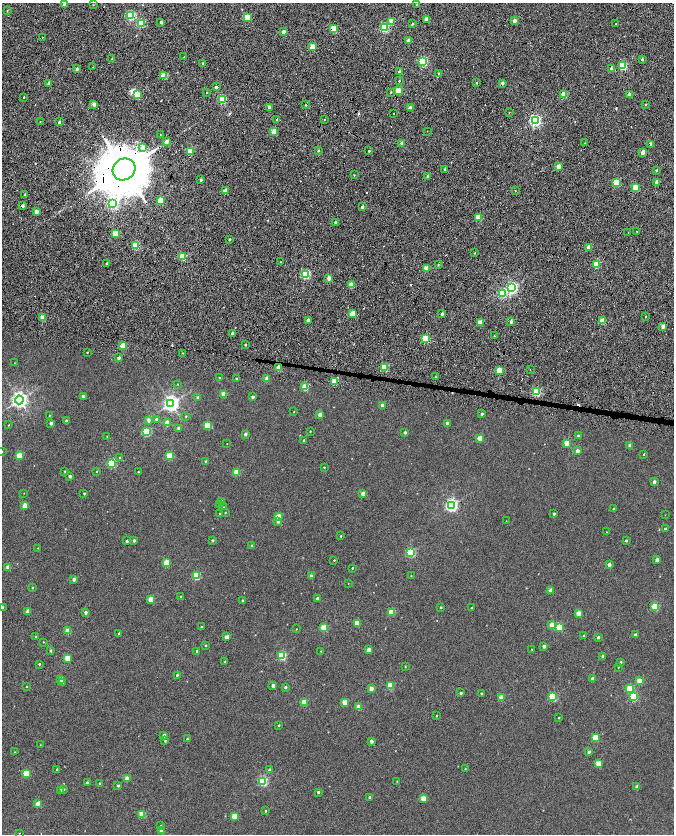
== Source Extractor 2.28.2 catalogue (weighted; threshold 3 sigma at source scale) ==
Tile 7 of 4 x 4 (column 3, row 2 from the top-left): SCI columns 2692-4034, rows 3612-5275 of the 5378 x 7161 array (HDU 1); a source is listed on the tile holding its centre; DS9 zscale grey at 2 x 2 block average (1 PNG px = mean of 2 x 2 image px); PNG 676 x 836 px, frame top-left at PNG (2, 3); each listed source drawn as its Kron ellipse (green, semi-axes under 4 px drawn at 4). Shown black and unused: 3% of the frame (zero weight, under 7 of 14 exposures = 4% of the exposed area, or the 3 px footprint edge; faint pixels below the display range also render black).
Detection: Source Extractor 2.28.2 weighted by HDU 2 'WHT'; one run over the whole footprint, this tile lists its part. Background -0.013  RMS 0.0053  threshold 0.0217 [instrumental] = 3 sigma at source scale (4.09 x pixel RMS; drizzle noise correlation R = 1.36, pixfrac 0.8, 0.0396/0.0396 arcsec/px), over >= 5 px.
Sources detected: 339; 1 inside a brighter object's white glare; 21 cosmic-ray / hot-pixel residue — neither listed nor drawn; the other 317 listed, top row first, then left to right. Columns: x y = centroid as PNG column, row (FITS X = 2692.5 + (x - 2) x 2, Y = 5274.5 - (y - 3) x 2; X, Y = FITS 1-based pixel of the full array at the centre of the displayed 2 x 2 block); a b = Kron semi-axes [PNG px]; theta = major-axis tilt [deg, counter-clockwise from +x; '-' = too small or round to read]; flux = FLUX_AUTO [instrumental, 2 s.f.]
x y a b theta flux
64 4 2 2 - 2.9
93 5 2 2 - 0.46
417 5 2 2 - 0.59
7 10 3 2 - 0.58
131 16 3 3 - 85
247 17 3 2 - 30
427 19 2 2 - 15
514 21 2 2 - 7.7
161 22 2 2 - 2.5
392 22 3 2 - 24
141 23 3 3 - 57
412 24 3 2 - 1.1
616 24 2 2 - 0.86
384 28 3 3 - 74
334 29 3 3 - 28
283 32 2 2 - 8.8
42 37 2 2 - 0.4
408 41 2 2 - 8.4
312 47 2 2 - 17
184 57 2 2 - 0.47
112 59 2 2 - 0.79
642 59 3 2 - 1.6
423 61 3 3 - 91
202 63 3 2 - 0.82
623 66 3 3 - 60
93 67 2 2 - 2.3
77 69 3 2 - 2.3
611 69 2 2 - 3.3
399 72 2 2 - 1.7
439 74 3 2 - 0.94
164 76 3 3 - 30
399 81 2 2 - 0.99
49 83 2 2 - 7.7
477 83 2 2 - 0.82
502 83 3 2 - 3.2
216 87 2 2 - 3.3
398 91 3 2 - 26
207 92 2 2 - 0.65
391 92 3 2 - 0.65
564 94 3 2 - 28
137 95 3 3 - 44
629 95 2 2 - 11
24 97 2 2 - 0.68
222 99 3 3 - 66
94 104 2 2 - 7.8
306 105 2 2 - 0.75
645 105 2 2 - 0.78
269 107 3 2 - 3.2
410 108 2 2 - 9.4
509 113 2 2 - 0.42
394 114 2 2 - 0.91
324 119 2 2 - 0.45
277 120 3 2 - 1
535 121 3 3 - 200
40 122 2 2 - 0.4
59 122 2 2 - 2.1
427 131 2 2 - 0.92
273 132 3 2 - 14
160 135 2 2 - 0.58
166 142 2 2 - 9.6
402 143 2 2 - 7.3
585 143 2 2 - 0.45
650 144 2 2 - 6.6
143 147 3 3 - 6.1
318 150 2 2 - 1.3
190 151 3 3 - 29
369 151 2 2 - 1.3
643 152 2 2 - 12
558 166 2 2 - 13
124 169 12 10 35 7800
445 169 3 2 - 1.5
656 170 3 2 - 1.4
354 175 2 2 - 0.53
427 176 3 2 - 1.2
201 180 2 2 - 2.1
616 182 3 3 - 48
657 182 2 2 - 9.1
635 187 2 2 - 21
515 190 2 2 - 0.47
225 191 2 2 - 10
25 195 3 2 - 0.84
160 200 3 2 - 26
112 203 3 3 - 86
23 206 2 2 - 3.8
362 207 2 2 - 3.1
36 212 2 2 - 10
478 217 3 2 - 32
335 222 2 2 - 2.3
637 231 2 2 - 0.54
628 232 2 2 - 0.83
116 234 3 3 - 30
229 239 3 2 - 0.99
136 245 3 3 - 45
589 248 2 2 - 11
474 253 2 2 - 0.72
183 257 3 3 - 44
281 262 2 2 - 0.55
107 263 2 2 - 0.69
438 265 2 2 - 0.81
596 265 3 2 - 24
426 268 2 2 - 18
306 274 3 3 - 85
329 278 2 2 - 7.8
351 285 2 2 - 15
512 288 3 3 - 170
502 293 3 3 - 67
352 314 3 2 - 24
442 314 2 2 - 3.1
646 317 2 2 - 0.73
43 318 2 2 - 14
308 320 2 2 - 9.1
603 321 3 2 - 26
480 322 2 2 - 16
511 322 2 2 - 2.4
663 326 2 2 - 9.2
232 334 2 2 - 4.8
494 336 2 2 - 0.68
425 339 3 3 - 47
245 345 2 2 - 1.1
123 346 3 3 - 23
87 352 2 2 - 0.67
183 353 2 2 - 0.56
119 358 2 2 - 4.5
14 363 2 2 - 0.28
384 367 3 3 - 54
278 368 2 2 - 13
530 369 2 2 - 1
499 371 3 2 - 25
435 377 2 2 - 0.61
219 378 2 2 - 1.1
236 379 2 2 - 0.94
267 379 2 2 - 7.3
334 381 3 3 - 26
177 384 2 2 - 0.37
305 387 3 3 - 28
536 392 3 3 - 67
224 394 3 2 - 18
83 396 2 2 - 3.8
253 397 2 2 - 2.8
198 398 2 2 - 4
19 400 4 4 - 390
171 403 4 4 - 340
382 405 2 2 - 5.1
294 412 2 2 - 0.44
320 414 2 2 - 7.4
482 414 2 2 - 2
49 416 3 2 - 0.54
186 416 3 2 - 0.71
156 419 3 2 - 2.5
149 420 3 3 - 3.3
66 421 2 2 - 2.2
51 423 2 2 - 3.5
167 423 2 2 - 13
447 423 2 2 - 4.2
9 425 2 2 - 0.48
207 425 3 3 - 34
179 428 2 2 - 3.4
310 431 2 2 - 0.59
146 432 3 3 - 60
405 432 2 2 - 2.3
245 434 2 2 - 3.7
578 436 2 2 - 1.5
107 437 3 2 - 0.59
480 438 3 2 - 14
304 440 2 2 - 1.8
567 443 3 3 - 24
227 444 2 2 - 0.31
630 445 2 2 - 7.2
577 451 2 2 - 8.4
2 452 2 2 - 0.51
644 454 3 2 - 0.9
19 456 3 3 - 28
169 456 3 3 - 34
120 457 3 3 - 0.81
205 461 2 2 - 0.83
112 463 3 3 - 63
324 467 2 2 - 0.56
65 471 2 2 - 0.93
96 471 2 2 - 0.42
138 472 2 2 - 0.47
237 472 3 3 - 21
70 476 2 2 - 2.9
654 482 2 2 - 4.2
24 493 2 2 - 0.34
84 494 2 2 - 0.92
363 494 2 2 - 7.9
221 501 2 2 - 2.7
25 505 3 2 - 13
219 505 2 2 - 0.65
451 505 4 4 - 190
224 507 2 2 - 0.37
613 509 2 2 - 0.62
225 513 2 2 - 0.42
220 514 2 2 - 0.87
554 514 2 2 - 2.4
665 515 2 2 - 0.28
278 517 3 3 - 24
278 521 3 3 - 3.4
506 521 2 2 - 0.27
665 529 2 2 - 1.5
607 532 2 2 - 0.28
341 536 2 2 - 0.89
134 540 2 2 - 2.4
213 540 2 2 - 1.8
127 541 2 2 - 2
626 541 3 3 - 1.2
252 545 3 2 - 0.57
38 548 3 2 - 0.48
410 552 3 3 - 85
334 560 2 2 - 0.74
657 560 2 2 - 7.4
166 563 3 3 - 24
609 565 2 2 - 6.4
8 567 2 2 - 11
352 568 2 2 - 0.9
196 576 3 3 - 50
311 576 2 2 - 3
411 576 2 2 - 0.38
74 579 2 2 - 4.7
348 584 2 2 - 0.3
32 588 3 2 - 0.71
551 590 2 2 - 10
180 596 3 2 - 0.55
317 598 2 2 - 3
151 599 3 3 - 20
242 600 2 2 - 0.97
655 606 3 3 - 40
2 607 2 2 - 2
441 607 2 2 - 1
472 608 2 2 - 0.7
28 611 3 2 - 13
86 612 3 2 - 3.6
392 612 3 3 - 27
578 613 2 2 - 14
357 623 3 3 - 20
551 625 3 2 - 11
201 627 2 2 - 0.67
559 627 3 3 - 37
324 628 3 3 - 36
296 629 2 2 - 0.41
68 631 3 2 - 17
119 633 2 2 - 2.8
635 635 2 2 - 3.3
584 636 2 2 - 1.8
36 637 2 2 - 1.1
227 637 3 2 - 10
598 637 2 2 - 3
43 642 3 2 - 0.44
206 645 3 2 - 0.88
544 646 2 2 - 4.3
532 649 2 2 - 0.46
369 650 2 2 - 9.4
51 651 3 2 - 1.5
197 651 2 2 - 1.2
321 651 2 2 - 0.33
282 656 3 3 - 61
603 657 2 2 - 4.7
67 658 3 3 - 21
225 662 2 2 - 0.8
621 662 2 2 - 1.6
39 664 3 2 - 0.95
405 666 2 2 - 0.76
618 667 2 2 - 0.45
177 675 2 2 - 1.2
592 679 2 2 - 6.2
61 680 3 2 - 12
639 681 3 2 - 15
62 682 3 2 - 2.3
273 685 3 2 - 5.2
390 685 3 3 - 25
27 686 2 2 - 0.62
285 687 2 2 - 2.3
371 689 2 2 - 8
630 689 3 3 - 37
461 693 2 2 - 1.6
481 693 2 2 - 0.62
553 697 3 3 - 57
634 697 3 3 - 49
501 698 3 2 - 16
304 702 3 3 - 26
345 702 3 3 - 19
359 707 3 2 - 17
436 716 2 2 - 0.72
559 718 2 2 - 0.73
279 725 2 2 - 0.9
164 735 2 2 - 4.8
595 738 3 3 - 26
187 739 2 2 - 1.4
165 741 3 2 - 0.89
371 741 2 2 - 4.8
40 745 2 2 - 0.38
14 752 2 2 - 0.35
589 752 3 2 - 3
598 764 3 2 - 19
57 769 2 2 - 1.1
465 769 2 2 - 0.61
269 770 2 2 - 2.5
26 774 3 3 - 32
127 778 2 2 - 9.9
263 781 3 3 - 84
397 781 2 2 - 0.3
87 783 2 2 - 2.9
100 783 2 2 - 1.2
118 785 2 2 - 1.9
637 787 2 2 - 4.6
64 789 3 2 - 0.77
61 790 2 2 - 4
318 792 2 2 - 1.7
370 797 2 2 - 3.7
423 798 3 2 - 17
37 803 2 2 - 11
266 811 2 2 - 1.5
142 814 3 3 - 26
234 816 3 2 - 17
161 826 3 2 - 0.75
162 830 2 2 - 8.8
19 833 2 2 - 0.35
Overlapping masked pixels (flux is a lower limit): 12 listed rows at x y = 334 29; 502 83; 564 94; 650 144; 190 151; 124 169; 112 203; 23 206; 478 217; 596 265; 278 368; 334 381
Isophote crosses this tile's border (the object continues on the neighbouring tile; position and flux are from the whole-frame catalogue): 2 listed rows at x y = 2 452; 2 607